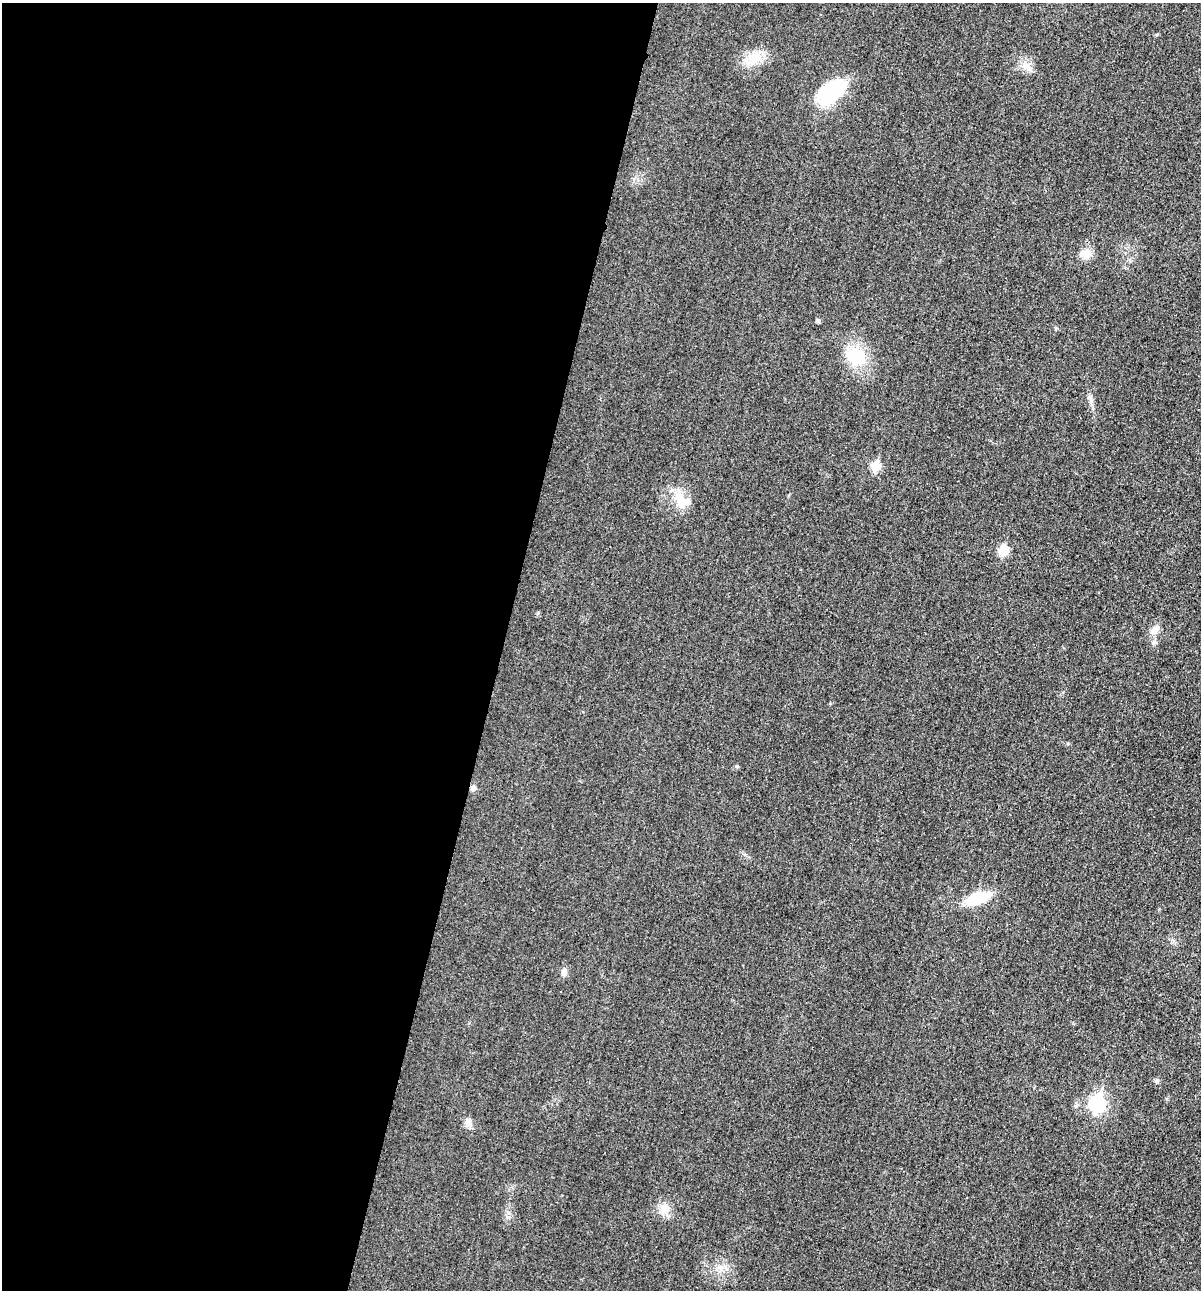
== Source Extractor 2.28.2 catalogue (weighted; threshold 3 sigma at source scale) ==
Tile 5 of 4 x 4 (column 1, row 2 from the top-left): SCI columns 145-1343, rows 2597-3884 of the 5206 x 5195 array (HDU 1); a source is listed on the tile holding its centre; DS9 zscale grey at full resolution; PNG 1203 x 1292 px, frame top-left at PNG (2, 3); no overlay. Shown black and unused: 42% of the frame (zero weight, under 3 of 4 exposures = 2% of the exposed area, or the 3 px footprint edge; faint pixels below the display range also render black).
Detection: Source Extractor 2.28.2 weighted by HDU 2 'WHT'; one run over the whole footprint, this tile lists its part. Background 0.0289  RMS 0.0059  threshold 0.0264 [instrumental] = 3 sigma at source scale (4.5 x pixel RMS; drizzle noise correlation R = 1.50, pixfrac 1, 0.05/0.05 arcsec/px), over >= 5 px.
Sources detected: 20; all 20 listed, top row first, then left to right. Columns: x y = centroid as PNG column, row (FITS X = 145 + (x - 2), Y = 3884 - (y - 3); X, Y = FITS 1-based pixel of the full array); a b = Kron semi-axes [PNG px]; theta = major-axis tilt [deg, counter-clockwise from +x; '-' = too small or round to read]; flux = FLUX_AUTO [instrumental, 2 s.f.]
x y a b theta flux
754 57 20 11 49 9.1
1026 65 11 9 -38 4.3
832 91 31 17 35 43
1085 254 13 12 - 5.6
818 320 5 4 - 1.3
856 356 19 15 -35 25
876 466 6 5 - 21
680 500 28 13 -71 11
1003 551 6 5 - 24
1155 630 13 9 54 3.9
1154 642 7 6 - 2
736 766 5 5 - 0.85
473 788 7 6 - 2.1
977 898 21 10 19 24
564 972 10 7 76 2.4
1157 1080 6 6 - 1.2
1097 1103 8 7 - 110
468 1123 11 9 57 3.1
664 1208 15 11 -30 6.3
720 1268 7 4 -19 1.7
Overlapping masked pixels (flux is a lower limit): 1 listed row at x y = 473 788
Unlisted compact peaks at least as high as the median listed source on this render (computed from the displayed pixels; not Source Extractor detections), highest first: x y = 1089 397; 1157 34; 538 613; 1068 743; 1056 328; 830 703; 1167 1099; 508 1217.